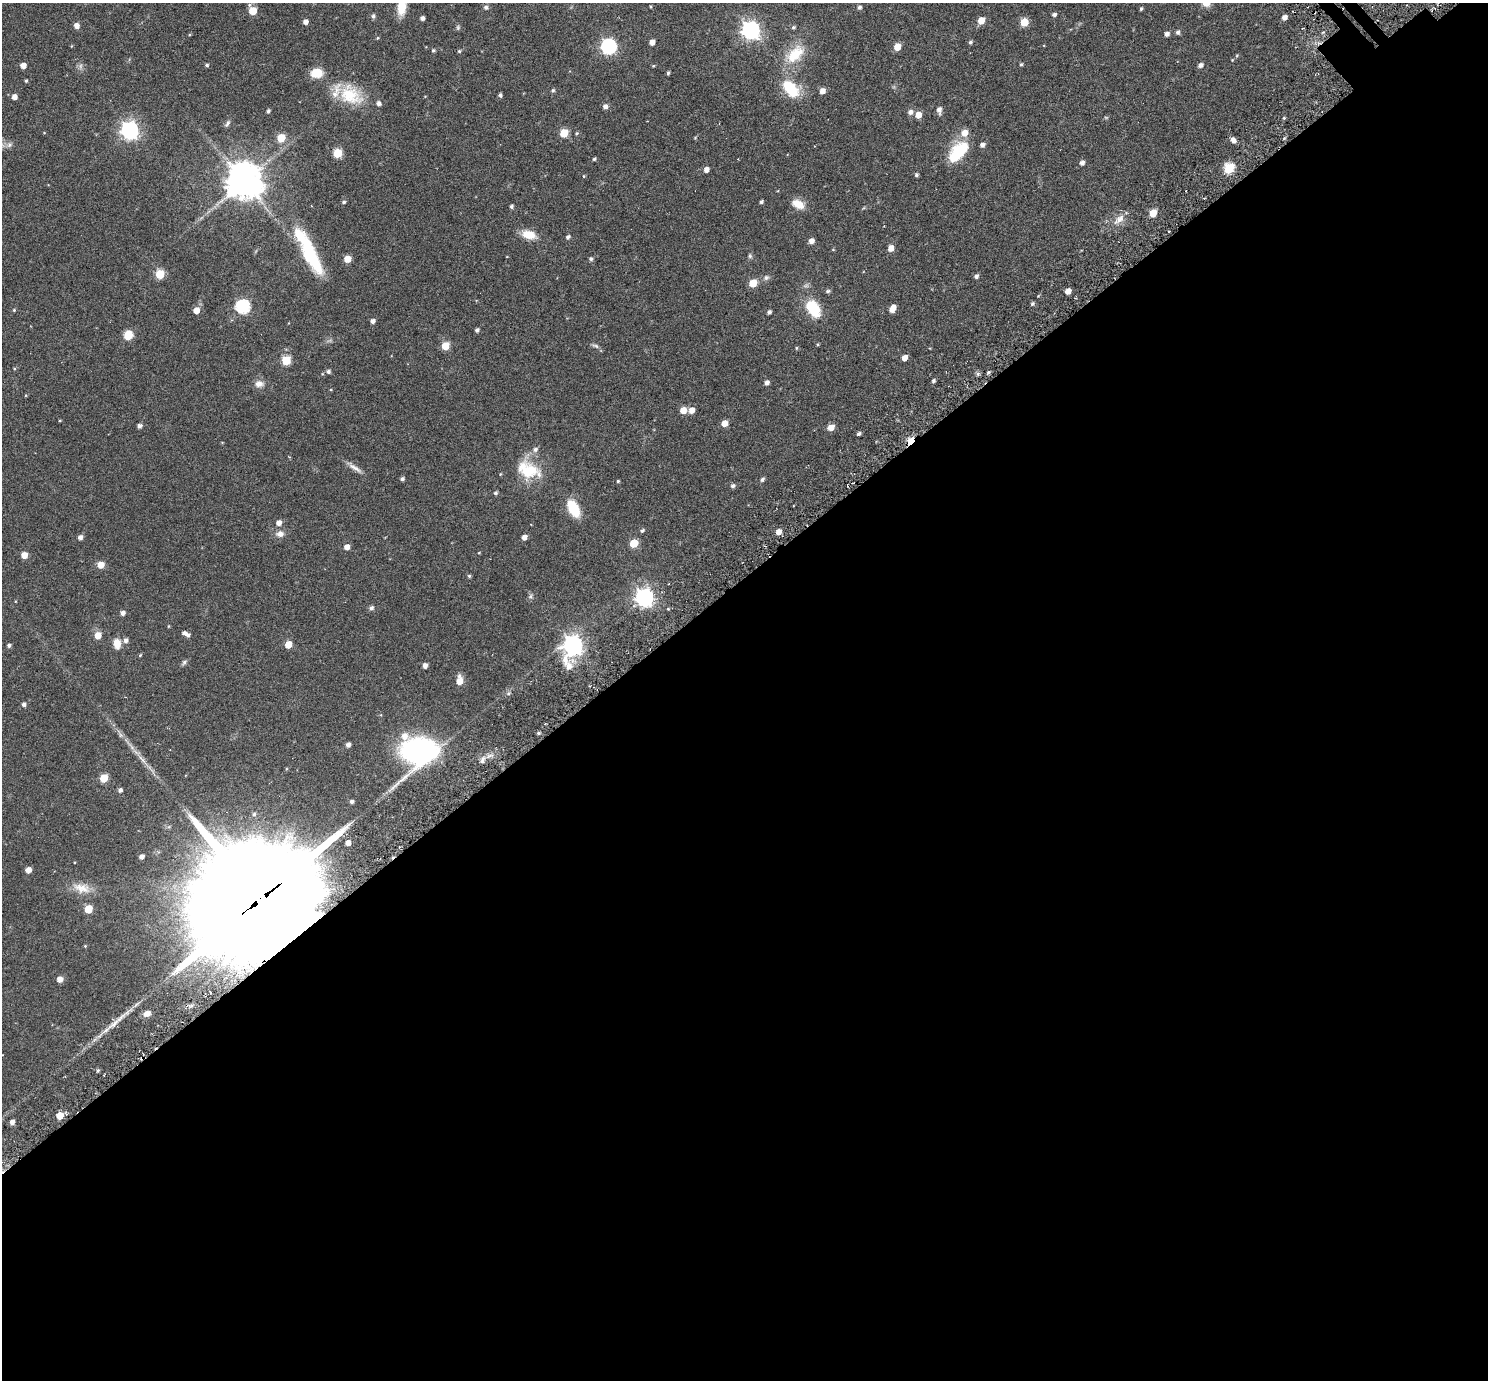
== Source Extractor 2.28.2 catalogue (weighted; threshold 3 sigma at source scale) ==
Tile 15 of 4 x 4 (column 3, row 4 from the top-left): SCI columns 3037-4522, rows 209-1586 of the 6069 x 6069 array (HDU 1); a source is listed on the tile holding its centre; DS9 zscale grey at full resolution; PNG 1490 x 1382 px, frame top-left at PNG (2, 3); no overlay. Shown black and unused: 58% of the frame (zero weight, under 3 of 6 exposures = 3% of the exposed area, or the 3 px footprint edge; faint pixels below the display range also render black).
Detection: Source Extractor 2.28.2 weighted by HDU 2 'WHT'; one run over the whole footprint, this tile lists its part. Background 0.032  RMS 0.0083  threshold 0.0339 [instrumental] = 3 sigma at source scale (4.09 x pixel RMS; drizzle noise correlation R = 1.36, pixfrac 0.8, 0.05/0.05 arcsec/px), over >= 5 px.
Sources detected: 181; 2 too faint to see at this stretch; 3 inside a brighter object's white glare — not listed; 4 inside a brighter listed object's ellipse — not listed separately; the other 172 listed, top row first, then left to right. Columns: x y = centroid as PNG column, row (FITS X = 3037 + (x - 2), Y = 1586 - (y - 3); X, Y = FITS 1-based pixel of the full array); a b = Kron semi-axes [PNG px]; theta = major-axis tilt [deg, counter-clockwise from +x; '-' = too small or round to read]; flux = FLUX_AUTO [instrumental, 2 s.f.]
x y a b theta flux
650 6 4 3 - 0.6
402 7 18 10 84 11
486 7 5 5 - 2
859 7 5 4 - 1.8
1141 9 4 3 - 0.97
253 10 6 5 - 15
1054 15 5 4 - 1.7
373 16 7 4 81 1.3
1284 17 4 4 - 3.4
422 18 4 4 - 2.4
981 20 5 5 - 8.6
305 22 5 4 - 3
1024 22 5 5 - 18
76 26 5 5 - 4.5
793 27 5 4 - 1.1
751 30 7 7 - 290
1178 32 5 4 - 1.9
1167 34 5 4 - 2.6
377 38 4 4 - 0.67
652 42 5 4 - 4.6
970 42 4 4 - 1.3
609 46 7 6 - 150
897 47 5 5 - 11
433 50 5 4 - 0.99
459 51 4 4 - 0.91
795 54 30 16 44 21
1021 64 4 4 - 0.91
23 65 5 4 - 4.6
207 65 4 4 - 1.2
1200 65 5 5 - 2.6
653 66 4 3 - 0.6
316 73 13 10 5 10
668 73 4 3 - 1.1
26 81 3 3 - 0.92
553 90 5 4 - 1.1
791 90 22 15 -35 19
822 91 5 4 - 5
350 95 32 22 -30 25
500 95 4 3 - 1.4
14 97 5 4 - 4
605 106 5 5 - 2.6
939 110 8 5 -86 2.9
268 111 4 3 - 1.3
910 112 5 5 - 2.8
918 115 5 5 - 7.3
1284 118 4 4 - 0.69
227 124 10 5 55 1.6
130 130 7 7 - 270
564 133 5 5 - 18
576 133 5 4 - 0.85
964 133 7 6 - 6.6
281 138 5 5 - 20
1233 140 7 5 -47 3.4
982 145 5 4 - 2.7
958 152 24 11 49 34
337 153 5 5 - 23
594 159 4 4 - 0.92
1082 163 5 4 - 2.8
1229 168 6 5 - 41
706 169 4 4 - 3.9
916 175 4 4 - 1.3
584 176 5 3 - 0.53
244 181 10 10 - 1800
344 202 4 4 - 1.2
761 202 4 4 - 1.3
798 204 14 8 -28 8.7
511 207 4 4 - 1.4
1153 213 5 5 - 14
1120 219 14 8 43 5.2
529 235 16 9 -12 10
568 237 5 4 - 1.5
811 241 5 4 - 3.7
891 248 5 5 - 6.1
310 254 52 15 -66 42
750 256 6 5 - 1.1
347 259 5 5 - 9.8
591 259 5 4 - 1.4
160 274 5 5 - 25
976 276 5 4 - 1.9
766 277 8 6 55 1.7
753 283 5 5 - 16
828 291 5 5 - 1.4
1068 291 5 4 - 6
1032 304 5 4 - 1.2
243 306 7 6 - 92
813 308 16 10 -56 26
893 308 7 4 62 7
14 310 4 4 - 0.7
196 310 5 5 - 7.4
769 312 5 3 - 1.6
373 321 4 4 - 2.5
477 330 4 4 - 1.7
128 335 8 8 - 10
445 346 5 5 - 15
595 346 11 4 -23 1.7
796 348 5 3 - 0.67
904 358 5 4 - 5.3
286 360 5 5 - 24
328 371 5 4 - 1.7
988 372 4 3 - 1.2
933 381 4 4 - 1.3
767 383 5 4 - 2.8
259 384 11 9 -4 4.1
683 410 5 5 - 8.1
692 410 5 5 - 5.9
724 423 5 5 - 6.5
139 426 4 4 - 2.3
831 427 6 5 - 6.7
859 434 5 4 - 1.3
910 442 7 5 54 21
535 449 7 6 - 2.4
355 468 21 5 -32 4
528 470 30 18 -22 25
402 479 5 4 - 1.6
762 479 5 4 - 1.6
618 481 3 3 - 0.78
733 486 5 4 - 1.8
495 493 5 5 - 1.3
573 509 15 9 -64 24
279 523 6 5 - 3.6
642 531 5 4 - 1.5
778 532 5 4 - 5.5
280 534 11 8 6 3.8
80 537 5 4 - 2.8
524 537 5 4 - 3.9
634 543 5 5 - 19
347 547 5 5 - 4.5
479 553 4 3 - 0.5
24 555 5 5 - 7.5
101 565 5 5 - 8.3
469 576 4 4 - 0.92
668 584 3 2 - 0.47
531 596 7 4 89 1.3
644 597 7 7 - 280
371 608 5 5 - 2
122 613 5 5 - 2.7
98 635 5 5 - 8.7
188 635 5 4 - 1.8
126 640 6 5 - 2.5
117 644 11 8 -84 6.5
288 644 5 5 - 11
9 645 4 4 - 1.6
573 645 10 7 72 330
140 655 5 4 - 0.67
184 662 7 5 47 1.4
425 665 4 4 - 3.1
460 681 7 5 89 8.6
509 693 7 5 28 1.5
24 704 5 4 - 1.8
538 733 4 4 - 1.1
120 735 7 4 -72 1.4
348 745 4 4 - 2.6
419 751 33 25 25 130
142 759 16 4 -44 3.8
482 760 12 5 68 2.6
104 778 5 5 - 17
120 790 5 5 - 2
352 801 5 5 - 1.8
254 814 6 5 - 1.5
348 843 4 4 - 3.9
141 857 5 4 - 3.2
28 870 5 4 - 5.1
82 888 25 12 -15 10
261 898 59 29 37 31000
88 909 5 5 - 17
85 946 4 4 - 0.68
60 979 5 5 - 4.8
147 1014 9 6 29 3.7
114 1024 22 6 41 7.3
142 1058 5 4 - 1.6
60 1116 5 5 - 11
12 1122 4 4 - 3.4
Overlapping masked pixels (flux is a lower limit): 3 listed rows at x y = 910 442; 261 898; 142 1058
Isophote crosses this tile's border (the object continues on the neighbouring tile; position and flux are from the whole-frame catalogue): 1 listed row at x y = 402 7